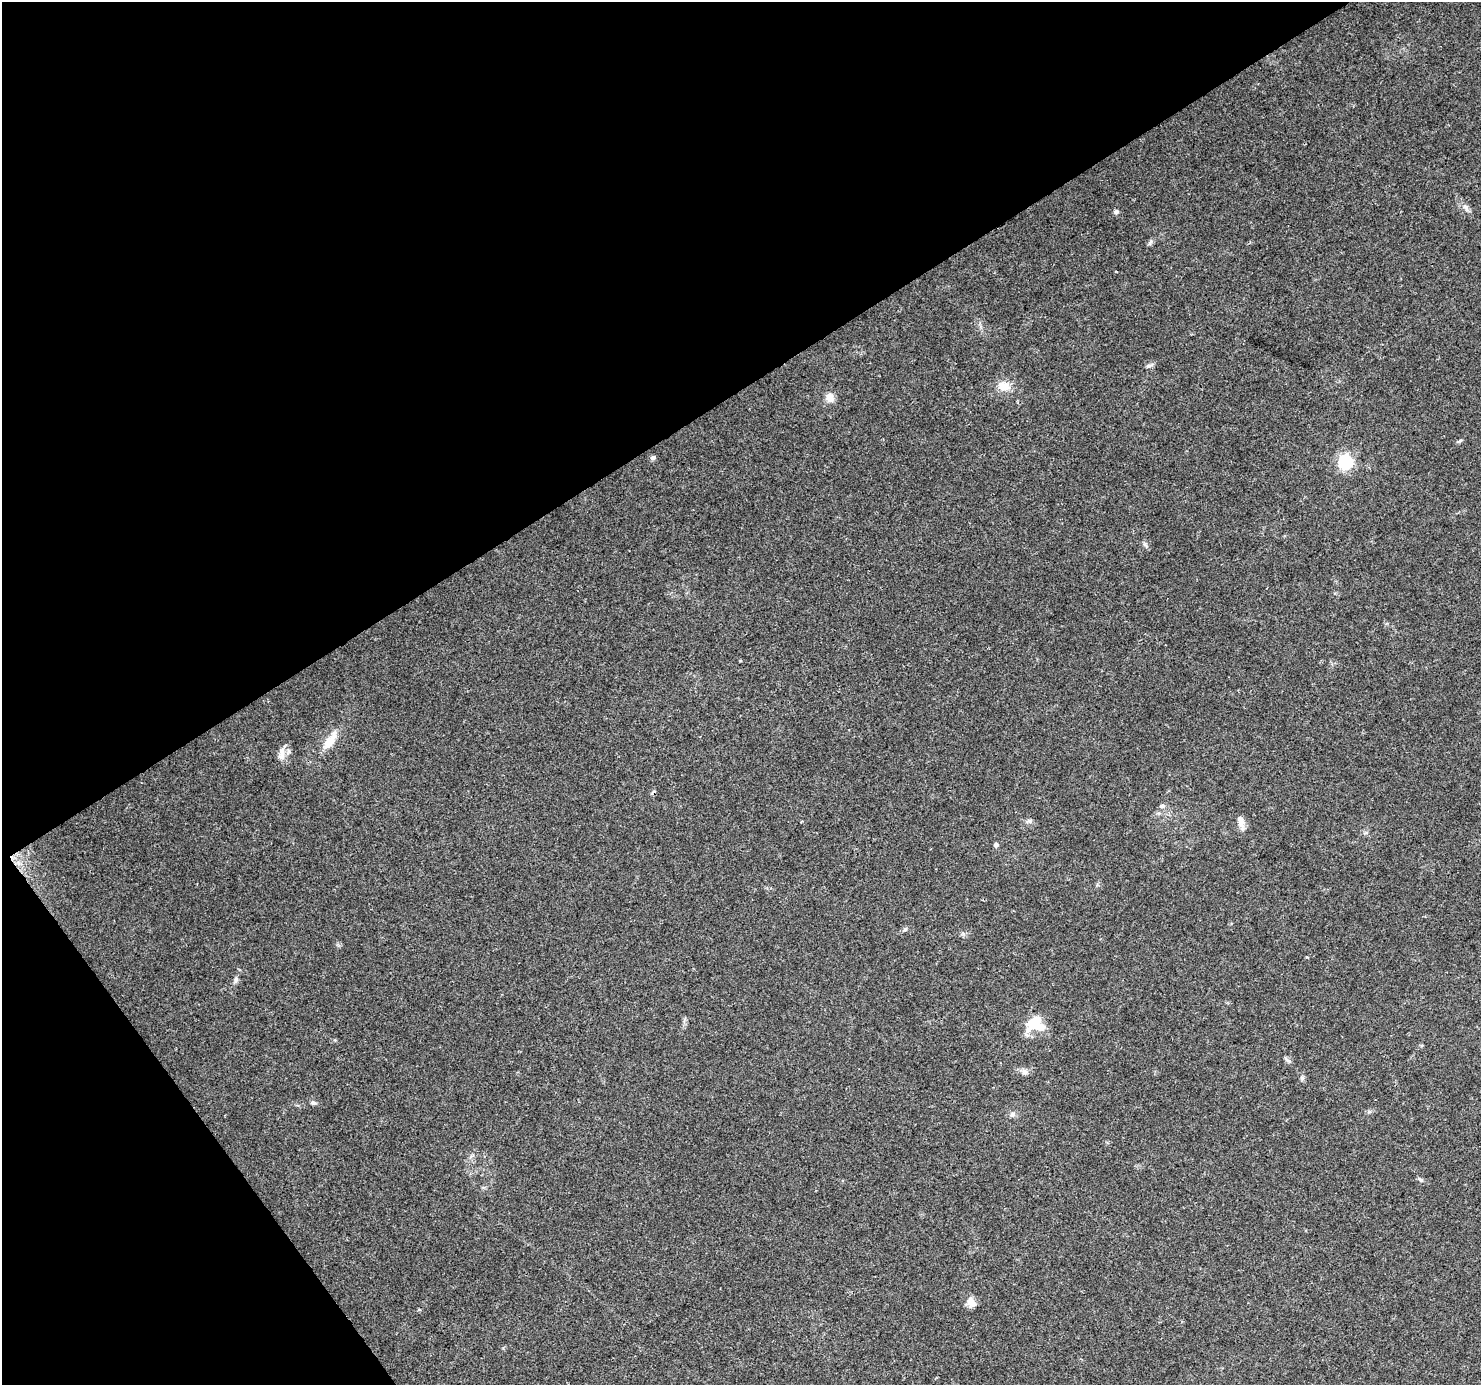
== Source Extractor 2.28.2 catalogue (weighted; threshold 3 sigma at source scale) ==
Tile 5 of 4 x 4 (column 1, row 2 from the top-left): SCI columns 6-1484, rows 2952-4334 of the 5921 x 5841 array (HDU 1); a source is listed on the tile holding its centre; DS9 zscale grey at full resolution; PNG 1483 x 1387 px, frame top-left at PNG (2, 2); no overlay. Shown black and unused: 34% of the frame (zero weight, under 3 of 4 exposures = <1% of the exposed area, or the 3 px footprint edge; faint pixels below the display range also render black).
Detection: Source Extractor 2.28.2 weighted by HDU 2 'WHT'; one run over the whole footprint, this tile lists its part. Background 0.0778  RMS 0.0047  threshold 0.0213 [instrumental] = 3 sigma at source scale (4.5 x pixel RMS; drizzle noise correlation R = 1.50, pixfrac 1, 0.0396/0.0396 arcsec/px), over >= 5 px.
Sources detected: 26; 1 inside a brighter object's white glare — not listed; the other 25 listed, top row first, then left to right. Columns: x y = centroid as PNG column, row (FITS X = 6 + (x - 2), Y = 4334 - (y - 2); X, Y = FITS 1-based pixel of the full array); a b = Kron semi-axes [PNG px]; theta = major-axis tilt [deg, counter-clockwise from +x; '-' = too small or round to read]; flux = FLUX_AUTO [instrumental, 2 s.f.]
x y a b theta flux
1465 207 8 7 - 1.7
1116 212 6 5 - 1.2
1150 242 11 4 65 1
1149 366 13 4 27 1.1
1004 386 15 12 -11 5.8
830 398 12 10 -77 3.7
1459 441 10 3 20 0.72
653 458 6 5 - 1.2
1345 462 6 6 - 99
1145 545 9 3 -45 0.85
330 741 27 10 52 7.3
282 754 19 8 84 3.5
1162 806 8 5 8 1.1
1029 821 8 6 7 1.2
1241 822 17 8 -74 3
996 845 5 4 - 1.5
905 929 7 5 45 0.93
236 980 9 5 81 1.3
1035 1021 30 11 44 8.4
1024 1072 9 7 -29 1.9
1302 1078 7 4 -45 0.96
313 1103 7 5 -22 1.1
1012 1114 8 7 - 1.5
1420 1180 7 5 -22 0.89
971 1302 14 10 -59 3.5